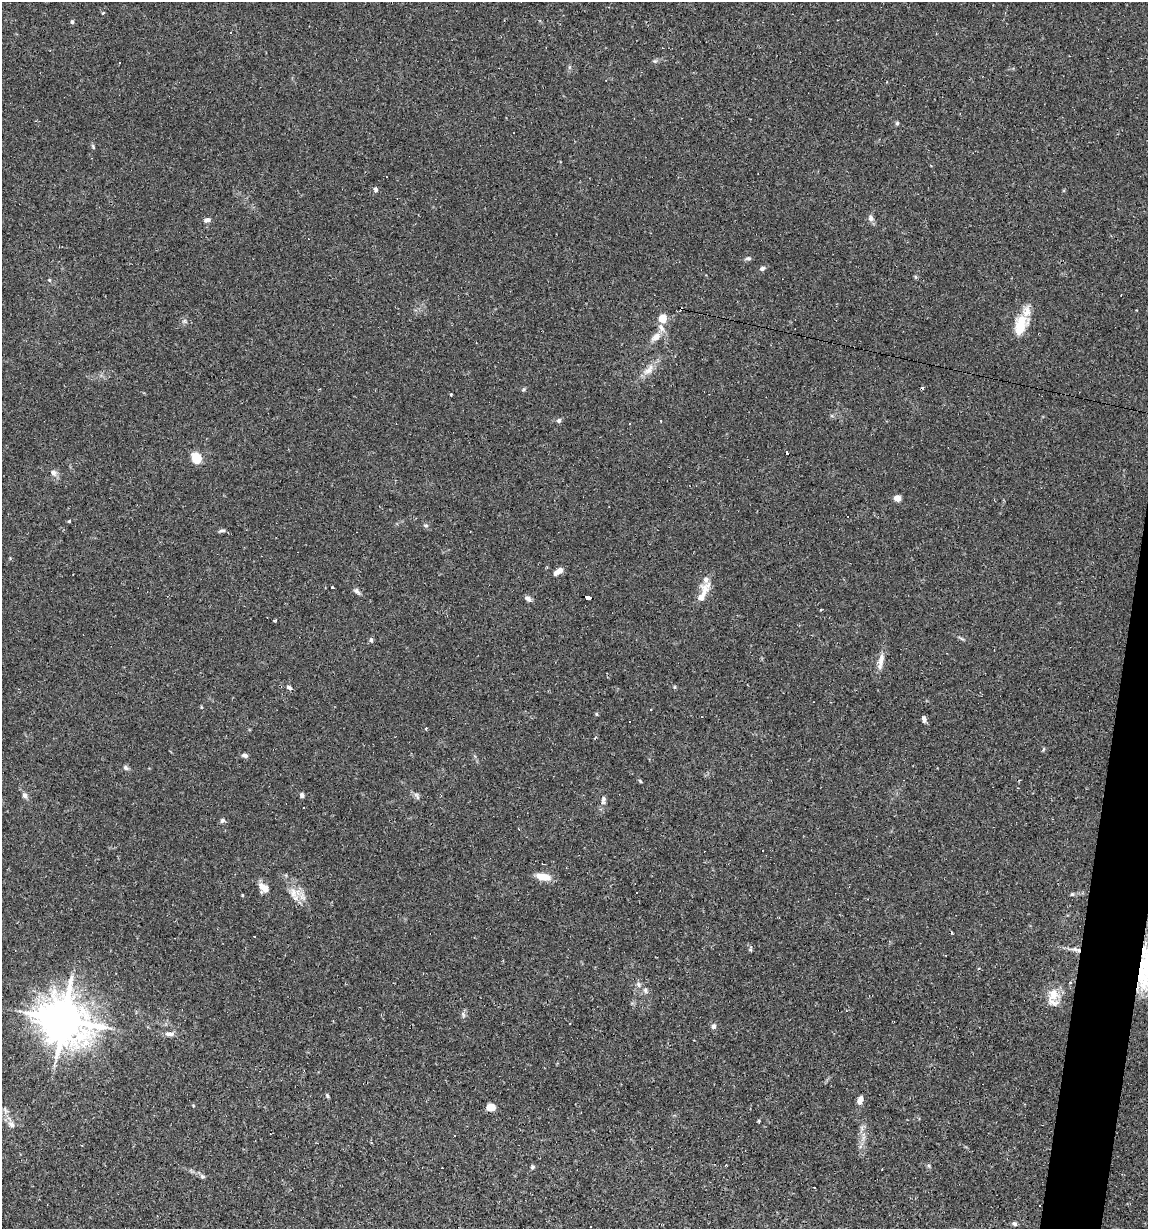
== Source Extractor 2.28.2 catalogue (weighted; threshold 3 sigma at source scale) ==
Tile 6 of 4 x 4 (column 2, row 2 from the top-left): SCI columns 1382-2527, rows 2457-3683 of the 4935 x 4911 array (HDU 1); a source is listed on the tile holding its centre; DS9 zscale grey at full resolution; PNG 1150 x 1231 px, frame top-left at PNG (2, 2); no overlay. Shown black and unused: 2% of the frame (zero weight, under 2 of 3 exposures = <1% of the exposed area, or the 3 px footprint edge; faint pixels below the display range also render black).
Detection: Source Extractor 2.28.2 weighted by HDU 2 'WHT'; one run over the whole footprint, this tile lists its part. Background 0.0551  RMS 0.0043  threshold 0.0196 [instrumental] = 3 sigma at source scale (4.5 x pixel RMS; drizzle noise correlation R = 1.50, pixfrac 1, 0.05/0.05 arcsec/px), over >= 5 px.
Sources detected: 90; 15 cosmic-ray / hot-pixel residue — not listed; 4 inside a brighter listed object's ellipse — not listed separately; the other 71 listed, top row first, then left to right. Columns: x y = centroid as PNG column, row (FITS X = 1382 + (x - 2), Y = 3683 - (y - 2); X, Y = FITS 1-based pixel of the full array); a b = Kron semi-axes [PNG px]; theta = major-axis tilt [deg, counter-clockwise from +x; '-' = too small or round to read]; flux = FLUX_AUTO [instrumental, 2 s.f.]
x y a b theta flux
72 22 4 4 - 0.89
231 32 3 3 - 7.2
897 123 5 5 - 0.59
93 147 6 4 -47 0.53
375 190 7 5 -52 0.88
871 218 8 7 - 1.7
207 220 8 6 17 1.5
748 258 9 5 4 0.88
762 268 7 6 - 1
915 277 6 4 -88 0.51
49 280 5 4 - 0.47
662 318 5 5 - 12
184 321 6 5 - 0.85
1021 325 27 14 72 10
656 337 16 8 39 3.4
649 370 19 9 46 4.2
451 394 3 3 - 0.63
559 420 6 6 - 0.94
786 453 3 3 - 2.2
196 458 13 10 -65 5.7
53 473 9 7 -37 1.8
897 498 5 4 - 7.3
69 521 5 3 - 0.37
426 525 6 5 - 0.8
222 531 11 3 3 0.88
558 571 12 5 37 2.8
356 591 7 6 - 1.3
588 597 6 4 -14 7
701 597 36 8 60 5.8
528 599 9 5 -34 1.4
371 640 6 4 67 0.89
881 660 20 7 80 3.5
289 687 8 5 -27 0.98
201 707 5 3 - 0.39
650 710 3 3 - 0.9
596 714 5 3 - 0.44
924 719 7 5 -68 1.5
426 729 3 3 - 0.95
245 755 7 5 -12 1.3
126 768 7 6 - 1
640 781 6 3 -46 0.48
24 795 7 6 - 1.4
302 795 6 5 - 1.2
417 796 13 4 -61 1
603 799 8 6 -87 1.1
222 820 7 6 - 0.86
543 877 18 8 -11 5
264 888 11 7 -41 5.1
293 893 17 9 -80 4.6
637 893 3 2 - 0.43
1072 894 5 4 - 0.56
254 936 3 3 - 1.5
750 950 6 4 18 0.55
1077 950 15 5 -12 2.3
1145 970 66 30 -84 44
638 984 8 6 -74 1.2
645 990 8 5 -81 1.2
1053 994 21 15 -73 6.7
463 1014 8 5 -66 1
63 1020 14 12 -30 1700
713 1026 7 6 - 1.3
171 1034 10 6 17 1.4
327 1096 6 4 -70 0.57
860 1100 10 6 74 2.5
193 1105 5 3 - 0.35
491 1107 7 6 - 6.6
11 1124 12 7 -44 2.1
532 1167 5 5 - 0.68
442 1168 3 2 - 0.41
202 1176 7 5 -44 0.89
1014 1224 6 5 - 0.93
Overlapping masked pixels (flux is a lower limit): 3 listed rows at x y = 588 597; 1077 950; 1145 970
Isophote crosses this tile's border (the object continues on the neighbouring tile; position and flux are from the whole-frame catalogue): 1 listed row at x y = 1145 970
Unlisted compact peaks at least as high as the median listed source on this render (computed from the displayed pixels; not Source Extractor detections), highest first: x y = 332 587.